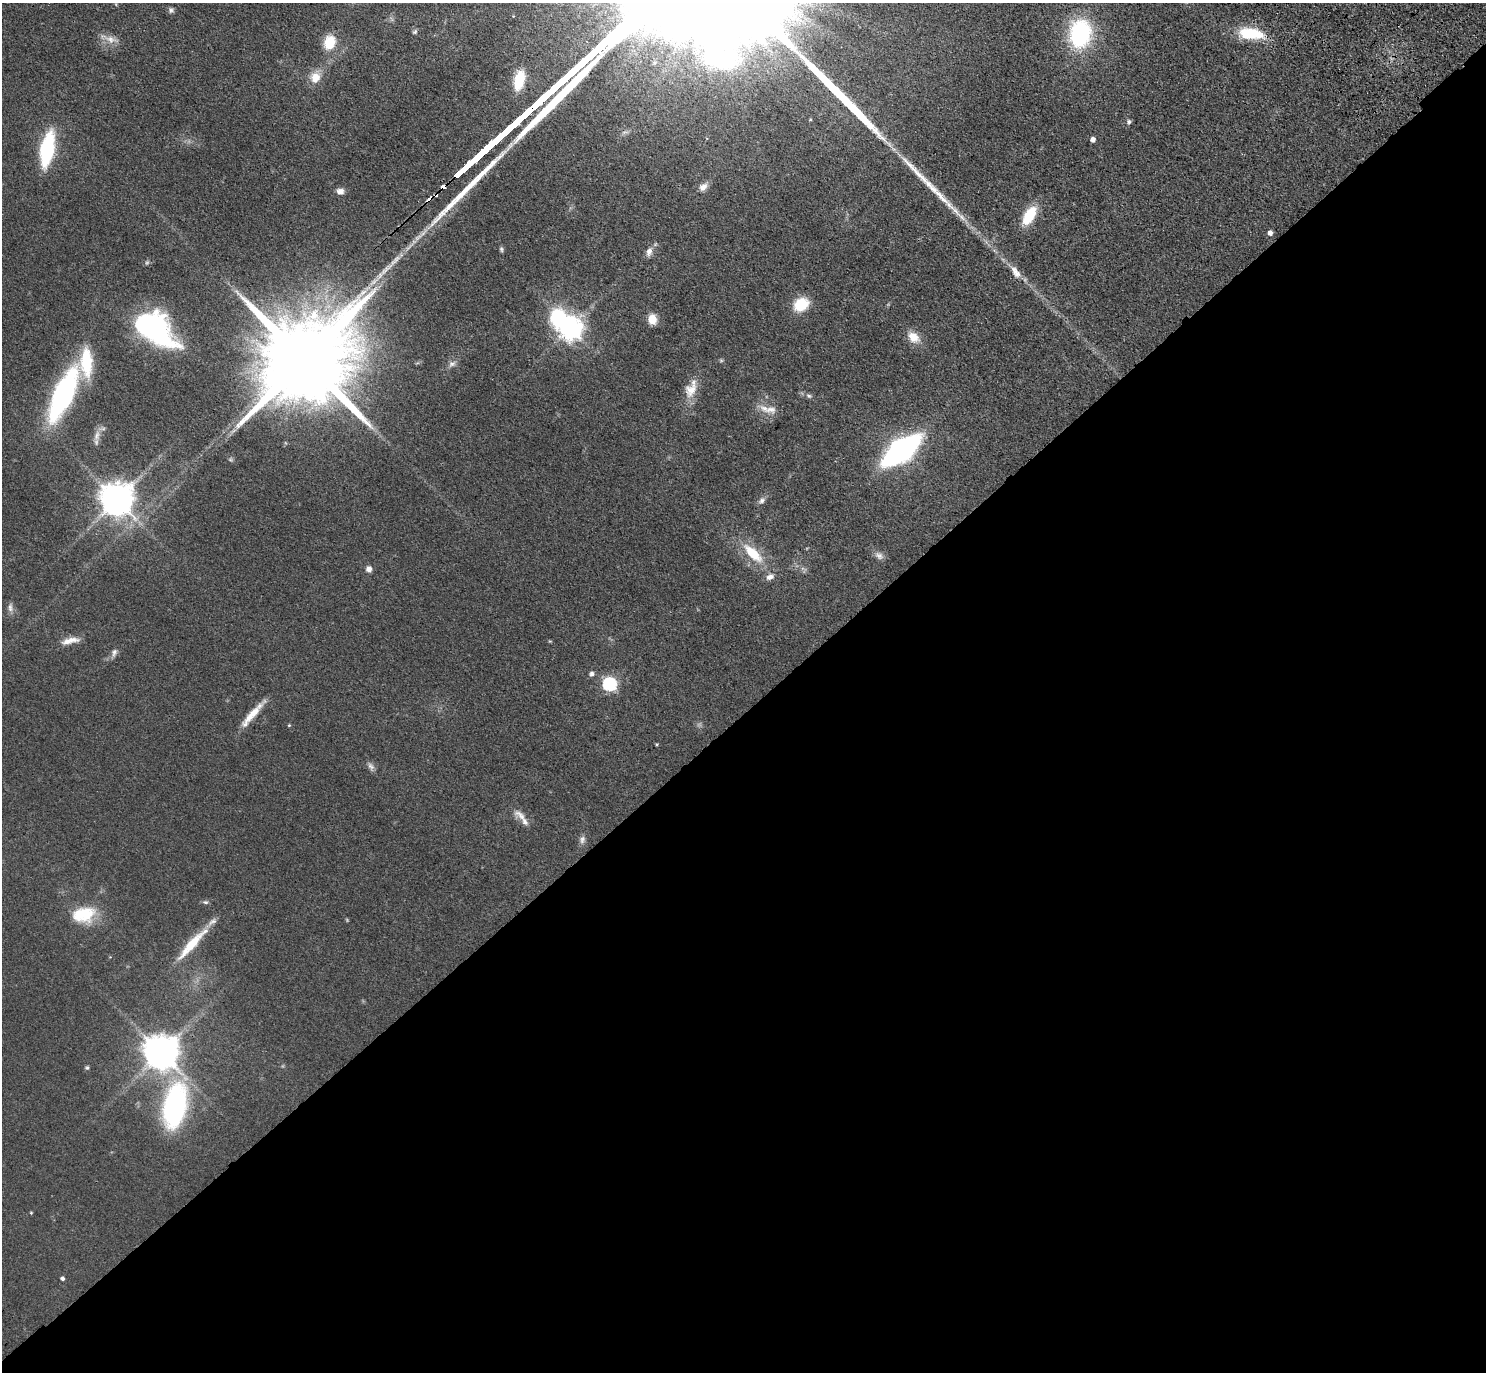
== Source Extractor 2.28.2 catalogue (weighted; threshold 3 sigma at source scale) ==
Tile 15 of 4 x 4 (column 3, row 4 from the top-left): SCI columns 3060-4543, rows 389-1758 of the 6118 x 6118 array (HDU 1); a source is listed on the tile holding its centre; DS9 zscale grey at full resolution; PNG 1488 x 1374 px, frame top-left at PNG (2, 3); no overlay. Shown black and unused: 48% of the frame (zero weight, under 3 of 4 exposures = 6% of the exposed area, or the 3 px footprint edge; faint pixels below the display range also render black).
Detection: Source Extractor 2.28.2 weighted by HDU 2 'WHT'; one run over the whole footprint, this tile lists its part. Background 0.0402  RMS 0.006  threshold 0.0268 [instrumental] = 3 sigma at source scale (4.5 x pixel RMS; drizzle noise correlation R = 1.50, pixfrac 1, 0.05/0.05 arcsec/px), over >= 5 px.
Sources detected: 71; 4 too faint to see at this stretch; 1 cosmic-ray / hot-pixel residue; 3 long thin detections or spike segments (spike, bleed or trail) — not listed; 4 inside a brighter listed object's ellipse — not listed separately; the other 59 listed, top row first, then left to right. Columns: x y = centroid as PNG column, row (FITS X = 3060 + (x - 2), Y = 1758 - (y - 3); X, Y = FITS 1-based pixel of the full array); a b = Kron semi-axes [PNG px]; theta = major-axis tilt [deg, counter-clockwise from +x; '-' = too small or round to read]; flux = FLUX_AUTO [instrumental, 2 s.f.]
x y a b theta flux
171 10 8 7 - 1.6
415 32 7 5 40 1.2
1080 34 24 19 85 81
1250 34 24 11 -4 33
109 39 30 8 -18 5.8
329 42 16 12 72 16
315 77 17 13 67 9
519 80 16 8 76 29
1129 122 7 6 - 1.4
511 126 19 3 42 4300
1093 140 5 4 - 3.3
47 149 25 10 79 69
444 187 4 3 - 36
703 187 13 8 37 4.1
340 191 9 7 -2 3.3
429 199 6 3 37 90
1029 216 20 10 58 23
1270 233 5 4 - 2.9
501 249 7 4 -80 1.1
649 252 13 7 74 3.6
1016 272 22 10 -56 7
801 305 12 10 34 24
652 319 9 7 -89 10
154 328 41 23 -38 130
570 328 13 8 -43 600
913 337 15 11 -42 9.2
305 359 30 21 40 17000
452 364 12 8 32 3
691 390 22 16 59 10
63 395 46 16 66 140
809 396 8 6 -21 1.6
771 409 22 12 7 8
97 436 17 8 76 4.2
901 451 24 11 37 310
117 500 10 10 - 1300
762 500 11 8 49 2.6
753 553 29 12 -44 21
879 556 13 9 -39 3.2
369 569 7 7 - 3
770 577 11 8 25 3.7
10 608 14 7 -84 2.7
70 641 25 8 13 6.6
114 653 12 7 69 2.6
592 674 6 5 - 2.1
609 684 6 6 - 110
253 714 39 7 49 11
289 725 4 4 - 0.64
657 745 4 3 - 0.66
371 766 13 7 -65 2.5
521 815 22 10 -34 5.8
582 840 11 8 82 2.6
205 902 8 5 -2 1.4
84 915 30 20 10 24
192 944 56 10 48 21
161 1053 12 10 -35 1500
87 1068 5 5 - 0.95
175 1106 48 24 79 110
31 1213 4 3 - 0.55
62 1279 5 4 - 1.3
Overlapping masked pixels (flux is a lower limit): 2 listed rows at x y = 444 187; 429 199